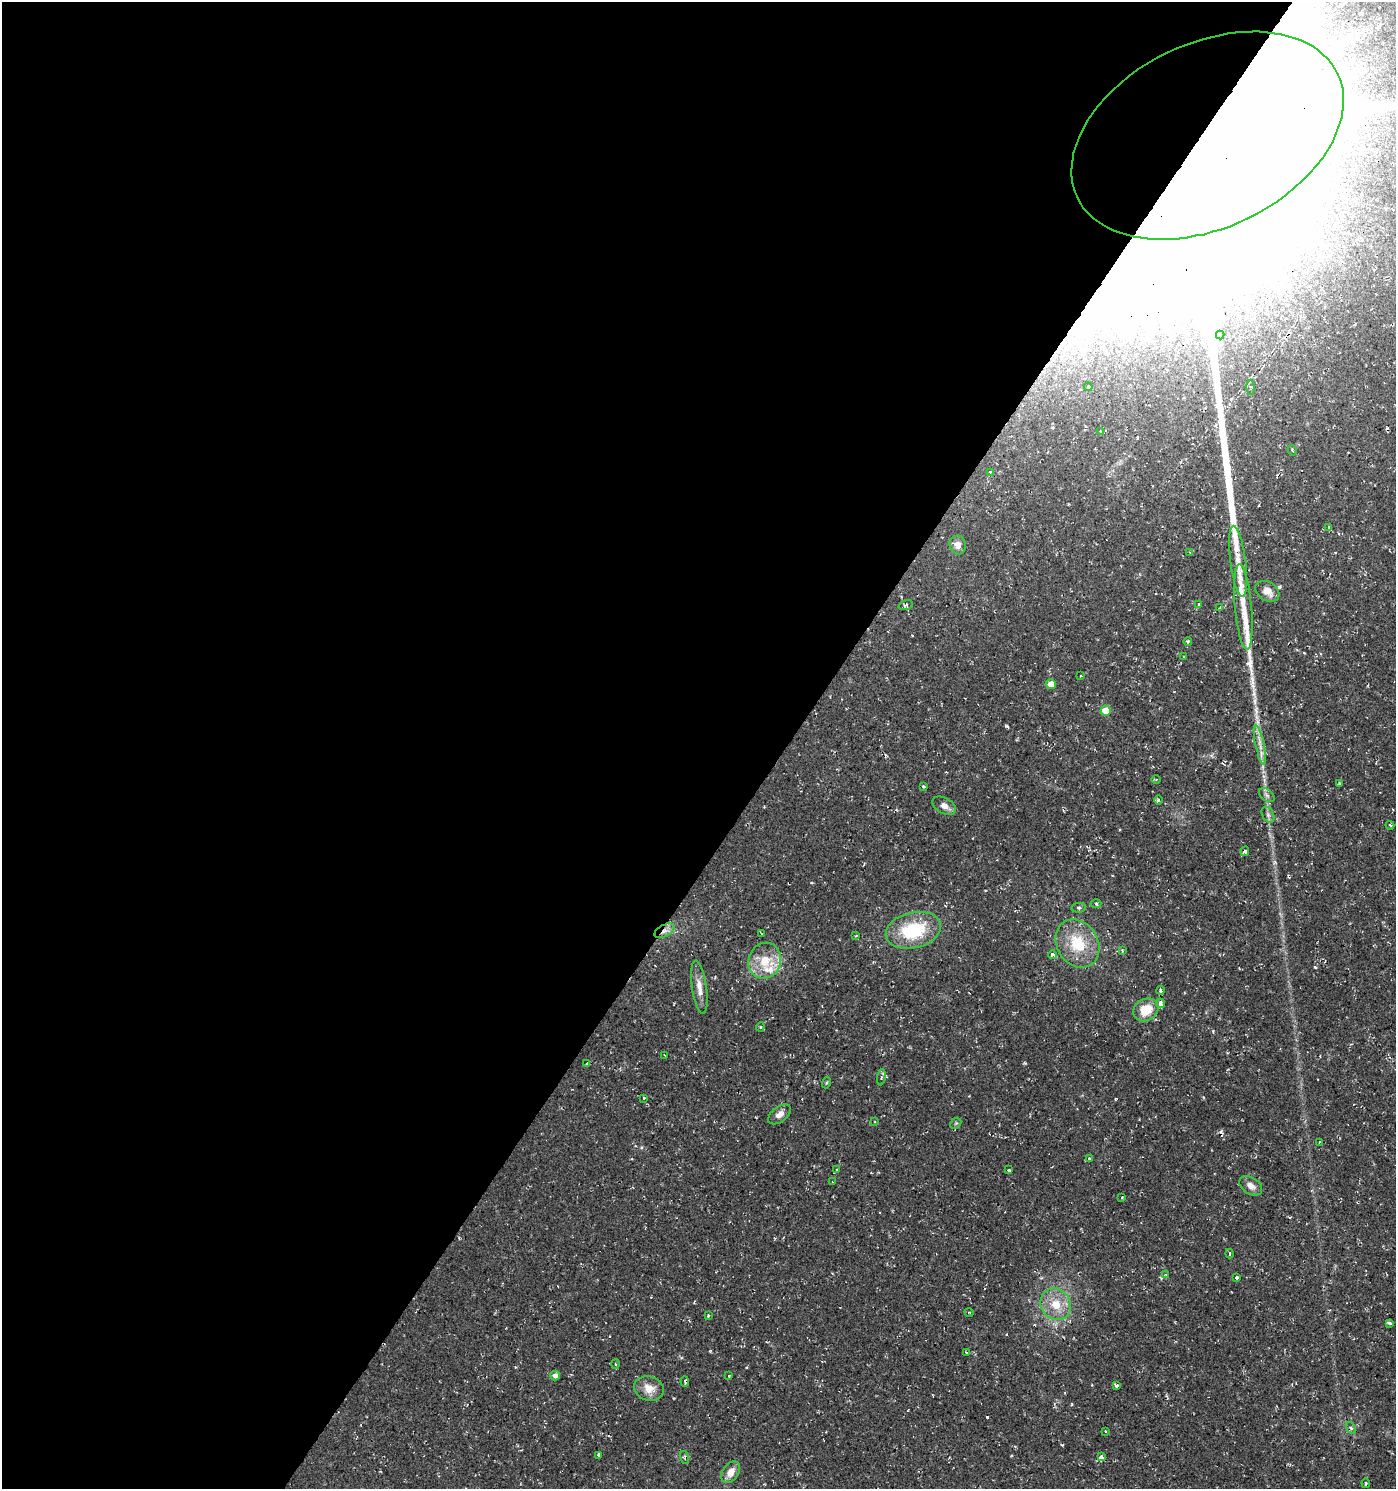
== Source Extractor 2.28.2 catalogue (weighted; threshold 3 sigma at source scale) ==
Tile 5 of 4 x 4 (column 1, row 2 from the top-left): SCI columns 245-1638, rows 2976-4462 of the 6002 x 5958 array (HDU 1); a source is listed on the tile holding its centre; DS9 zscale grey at full resolution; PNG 1398 x 1491 px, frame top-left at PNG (2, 2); each listed source drawn as its Kron ellipse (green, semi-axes under 4 px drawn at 4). Shown black and unused: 56% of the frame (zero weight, under 2 of 3 exposures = <1% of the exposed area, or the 3 px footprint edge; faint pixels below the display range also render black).
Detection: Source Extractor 2.28.2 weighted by HDU 2 'WHT'; one run over the whole footprint, this tile lists its part. Background 0.0337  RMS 0.004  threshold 0.0182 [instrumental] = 3 sigma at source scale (4.5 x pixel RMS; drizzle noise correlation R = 1.50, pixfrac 1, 0.0396/0.0396 arcsec/px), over >= 5 px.
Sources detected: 102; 5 inside a brighter object's white glare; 10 cosmic-ray / hot-pixel residue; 1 long thin detection or spike segment (spike, bleed or trail) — neither listed nor drawn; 4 inside a brighter listed object's ellipse — not listed separately; the other 82 listed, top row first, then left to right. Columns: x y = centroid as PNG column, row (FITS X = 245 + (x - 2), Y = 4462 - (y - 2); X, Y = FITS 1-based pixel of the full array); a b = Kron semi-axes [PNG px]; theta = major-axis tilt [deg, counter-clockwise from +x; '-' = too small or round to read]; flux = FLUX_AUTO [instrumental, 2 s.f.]
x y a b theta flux
1208 136 144 92 26 18000
1220 335 4 3 - 1.6
1088 387 4 4 - 0.41
1250 387 7 3 -90 0.6
1101 432 3 3 - 1.1
1292 450 5 4 - 0.61
990 472 3 3 - 0.74
1329 527 4 3 - 0.66
958 545 9 8 - 3
1190 553 4 2 - 0.29
1238 562 36 8 -82 5.9
1267 591 13 9 -32 3.6
1198 604 4 3 - 1
906 605 7 4 19 0.79
1243 607 43 8 -85 9.9
1220 608 3 3 - 1.4
1188 642 4 3 - 0.56
1183 656 3 3 - 1
1081 676 3 2 - 0.38
1051 684 5 5 - 5.3
1106 711 5 5 - 8.9
1260 745 20 4 -78 3.1
1156 780 5 3 - 0.43
1339 783 3 3 - 0.42
923 786 3 2 - 0.52
1267 795 9 5 -36 1.1
1158 800 4 3 - 0.55
944 806 13 7 -30 2.5
1268 815 8 5 -64 1.3
1390 825 4 3 - 0.49
1245 851 5 4 - 0.87
1096 904 5 3 - 0.64
1079 908 7 4 6 0.85
913 930 28 18 14 24
665 931 11 6 29 2.3
761 934 3 2 - 0.55
856 936 3 3 - 0.51
1077 943 25 20 -58 16
1122 951 4 3 - 0.86
1052 955 4 3 - 6.9
765 961 18 16 73 9.8
699 987 27 7 -82 4.3
1160 990 4 3 - 3.3
1160 1003 4 3 - 3.3
1146 1010 13 11 30 8.8
760 1027 4 4 - 0.54
665 1055 3 2 - 0.43
586 1064 4 3 - 0.41
881 1077 8 4 83 0.72
826 1083 5 3 - 0.43
644 1098 3 3 - 0.88
779 1114 13 7 37 2.6
874 1121 3 3 - 0.88
956 1123 6 4 44 0.63
1319 1142 3 2 - 0.51
1089 1159 3 3 - 1.6
837 1169 3 3 - 0.73
1009 1170 3 2 - 0.47
833 1182 3 2 - 0.27
1251 1186 12 8 -33 2.7
1122 1197 2 2 - 0.34
1230 1254 5 2 - 0.4
1166 1274 4 3 - 0.93
1236 1278 3 3 - 1.3
1056 1304 16 14 -53 8.2
969 1312 5 3 - 0.37
708 1316 3 3 - 0.51
1390 1323 4 3 - 2
967 1352 3 3 - 1.1
616 1364 5 3 - 0.43
555 1376 5 4 - 1.6
729 1376 3 2 - 0.76
685 1381 5 3 - 0.87
1117 1386 3 3 - 3.1
649 1389 15 12 -19 5.2
1351 1428 6 4 -56 0.64
1106 1431 3 3 - 0.92
598 1455 3 3 - 0.88
1101 1457 3 3 - 2.5
685 1458 7 3 -72 0.6
731 1472 12 8 54 3.9
1366 1483 4 2 - 0.42
Overlapping masked pixels (flux is a lower limit): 2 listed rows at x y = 1208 136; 665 931
Isophote crosses this tile's border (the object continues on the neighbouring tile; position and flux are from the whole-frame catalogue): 1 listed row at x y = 1208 136
Unlisted compact peaks at least as high as the median listed source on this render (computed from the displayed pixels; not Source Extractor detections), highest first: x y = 1006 726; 1315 967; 1062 1445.